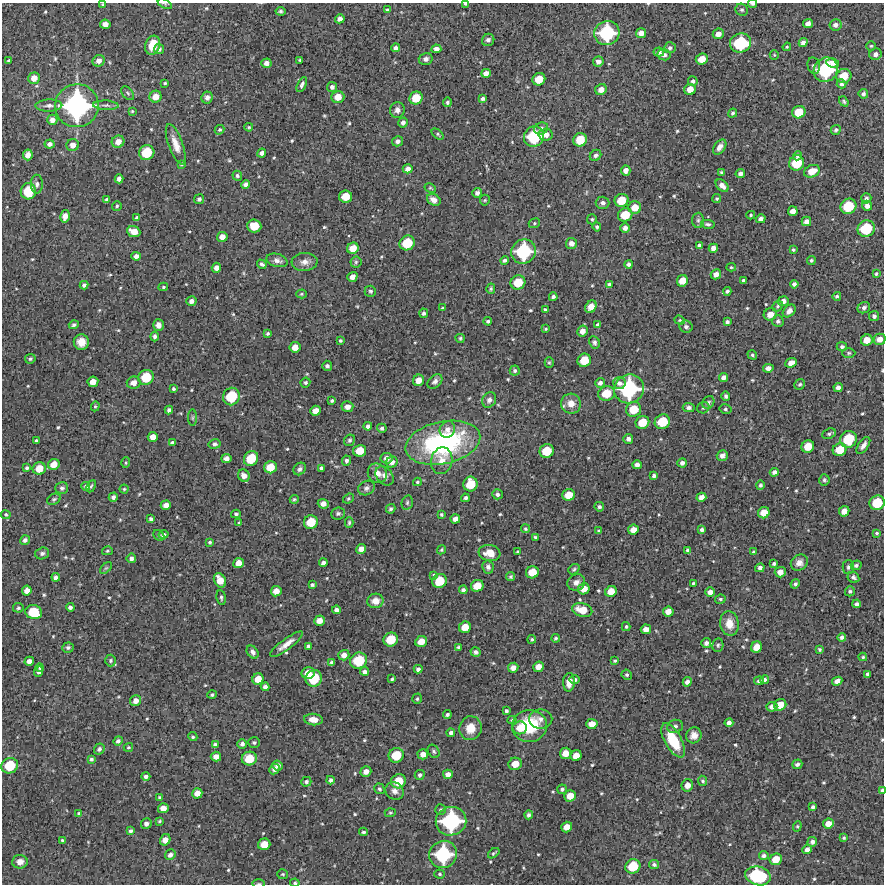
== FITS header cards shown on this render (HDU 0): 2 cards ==
NAXIS1  =                  882 /Length X axis
NAXIS2  =                  882 /Length Y axis

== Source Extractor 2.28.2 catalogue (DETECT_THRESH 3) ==
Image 882 x 882 px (HDU 0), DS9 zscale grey, 1 PNG px = 1 image px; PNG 886 x 886 px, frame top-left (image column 1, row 882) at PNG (2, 3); each listed source drawn as its Kron ellipse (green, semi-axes under 4 px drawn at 4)
Background 12600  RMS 260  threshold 792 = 3 sigma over >= 5 px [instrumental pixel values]
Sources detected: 599; of the 599, the 500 brightest by FLUX_AUTO listed and drawn (99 fainter detections omitted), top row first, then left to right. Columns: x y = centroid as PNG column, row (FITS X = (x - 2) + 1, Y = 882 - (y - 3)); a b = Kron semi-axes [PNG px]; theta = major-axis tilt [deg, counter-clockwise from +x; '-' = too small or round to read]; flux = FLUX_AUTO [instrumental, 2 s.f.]
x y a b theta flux
165 4 8 4 -30 3.3e+04
465 4 4 3 - 3.1e+04
752 4 4 2 - 3.8e+04
103 5 4 3 - 2.3e+04
387 10 4 4 - 3.7e+04
742 10 6 6 - 3.8e+04
280 11 5 3 - 3.3e+04
340 19 5 4 - 8.4e+04
105 24 5 4 - 1.1e+05
808 24 5 4 - 9.6e+04
835 25 6 5 - 7.3e+04
607 33 13 12 - 1.2e+06
641 33 5 5 - 1.2e+05
718 34 5 5 - 1.1e+05
488 40 6 6 - 5.7e+04
740 43 10 9 - 9.1e+05
803 43 4 4 - 7.8e+04
153 45 10 7 73 3.3e+05
871 46 5 4 - 2.5e+04
787 47 4 3 - 2.2e+04
396 48 4 4 - 6.4e+04
670 48 6 5 - 4.8e+04
159 49 5 5 - 5.2e+04
436 49 5 4 - 8.8e+04
659 52 5 4 - 7.0e+04
875 54 6 5 - 7.8e+04
664 55 6 5 - 5.0e+04
774 55 5 4 - 2.2e+04
426 59 7 6 - 6.6e+04
702 59 6 5 - 2.2e+05
300 60 3 3 - 2.6e+04
9 61 4 3 - 4.1e+04
99 61 6 5 - 9.7e+04
598 61 5 5 - 8.4e+04
266 63 5 4 - 8.1e+04
833 63 6 4 -9 8.9e+04
814 66 8 6 -79 5.2e+04
826 70 13 11 44 1.3e+06
486 73 5 4 - 1.0e+05
844 76 7 7 - 3.2e+05
34 78 6 5 - 1.6e+05
539 79 6 6 - 2.8e+05
693 81 5 4 - 4.5e+04
165 83 3 3 - 2.7e+04
841 84 5 4 - 4.1e+04
302 85 8 4 65 4.9e+04
332 87 5 5 - 5.9e+04
690 89 6 5 - 1.7e+05
601 90 6 5 - 1.3e+05
128 93 8 5 -51 3.1e+04
863 94 5 4 - 5.0e+04
155 97 6 6 - 1.7e+05
207 97 6 5 - 6.7e+04
338 97 6 6 - 2.0e+05
416 98 7 6 - 3.2e+05
483 99 4 3 - 4.5e+04
844 101 6 4 -53 2.8e+04
447 102 5 4 - 3.4e+04
49 105 13 6 2 7.8e+04
106 105 12 4 -3 5.7e+04
77 106 22 21 - 3.3e+06
397 110 8 7 - 8.9e+04
132 111 4 4 - 2.4e+04
799 112 7 6 - 3.1e+05
733 113 5 4 - 3.2e+04
52 120 5 5 - 9.5e+04
403 122 5 4 - 6.4e+04
249 127 4 3 - 2.2e+04
541 128 7 6 - 5.6e+04
219 130 5 4 - 2.9e+04
836 130 5 4 - 4.1e+04
438 134 7 4 -40 2.8e+04
546 135 7 6 - 1.2e+05
534 137 10 10 - 9.1e+05
580 140 7 6 - 3.6e+05
398 141 6 5 - 6.5e+04
118 142 6 6 - 1.4e+05
50 144 5 4 - 6.8e+04
176 144 21 7 -70 1.9e+05
73 145 6 6 - 1.1e+05
720 147 8 5 53 1.0e+05
147 153 8 7 - 5.0e+05
262 153 4 4 - 6.6e+04
28 155 5 5 - 1.2e+05
596 155 6 5 - 5.0e+04
797 156 5 4 - 3.7e+04
797 163 8 7 - 4.9e+05
181 164 3 3 - 2.5e+04
408 169 5 4 - 9.7e+04
626 171 5 4 - 9.9e+04
812 171 8 6 23 2.3e+05
722 172 4 3 - 3.0e+04
740 174 5 4 - 6.9e+04
237 176 5 4 - 3.6e+04
119 179 4 4 - 7.1e+04
37 184 9 6 -90 5.5e+04
245 185 4 4 - 6.6e+04
722 186 7 5 -42 1.0e+05
430 188 6 4 -28 2.3e+04
28 191 8 7 - 5.5e+05
477 193 5 4 - 6.1e+04
346 196 6 6 - 2.6e+05
717 198 4 4 - 2.6e+04
866 198 5 5 - 5.2e+04
199 199 5 5 - 3.8e+04
107 200 4 3 - 3.9e+04
434 200 7 5 -28 1.2e+05
485 200 5 5 - 2.3e+04
622 200 7 6 - 3.5e+05
603 203 7 6 - 6.5e+04
117 206 5 4 - 2.8e+04
848 206 8 7 - 5.4e+05
867 206 5 5 - 7.7e+04
635 208 6 6 - 2.1e+05
793 211 5 5 - 1.1e+05
625 215 7 6 - 3.6e+05
751 215 4 3 - 2.6e+04
65 216 6 5 - 1.3e+05
137 218 4 3 - 4.5e+04
592 219 5 5 - 3.2e+04
761 219 5 4 - 5.9e+04
698 220 7 6 - 4.3e+04
806 221 5 4 - 8.8e+04
534 223 6 4 23 2.7e+04
708 224 7 4 -10 4.1e+04
254 226 7 6 - 3.4e+05
597 227 4 4 - 3.7e+04
625 228 5 4 - 8.0e+04
866 229 9 8 - 6.5e+05
134 231 7 5 -22 1.9e+05
222 237 5 5 - 1.2e+05
407 243 8 7 - 4.7e+05
571 243 5 5 - 9.3e+04
699 245 4 3 - 4.1e+04
353 248 6 5 - 2.1e+05
713 248 4 4 - 8.4e+04
793 249 3 3 - 2.6e+04
524 251 13 12 - 1.2e+06
136 256 4 4 - 7.3e+04
277 260 11 6 -15 8.6e+04
504 260 4 4 - 4.0e+04
811 260 4 4 - 3.4e+04
305 262 13 9 4 1.2e+05
356 262 5 5 - 3.0e+04
262 264 5 3 - 4.3e+04
629 264 4 4 - 4.8e+04
731 267 5 4 - 2.4e+04
216 268 5 4 - 1.0e+05
716 274 5 5 - 1.0e+05
876 274 4 3 - 3.1e+04
352 277 5 4 - 1.2e+05
743 280 3 3 - 3.2e+04
682 281 6 5 - 2.0e+05
518 282 7 7 - 3.8e+05
609 284 4 3 - 4.0e+04
794 284 4 4 - 4.8e+04
84 285 4 4 - 4.9e+04
163 287 5 4 - 2.9e+04
491 289 5 4 - 3.0e+04
370 291 6 5 - 3.2e+04
727 291 4 3 - 3.7e+04
301 294 5 4 - 2.3e+04
837 296 4 4 - 3.4e+04
553 297 4 4 - 4.8e+04
191 301 5 5 - 7.4e+04
783 301 5 5 - 9.1e+04
778 306 6 4 42 2.9e+04
591 307 7 5 57 1.7e+05
443 308 3 3 - 2.7e+04
864 308 6 5 - 5.5e+04
545 309 4 3 - 2.9e+04
789 311 7 5 45 8.6e+04
424 313 5 4 - 4.1e+04
770 314 7 6 - 1.6e+05
874 316 5 5 - 4.7e+04
680 320 5 4 - 2.2e+04
488 321 4 4 - 3.3e+04
778 321 6 5 - 5.1e+04
727 322 4 4 - 4.4e+04
74 325 5 4 - 3.9e+04
158 325 6 5 - 8.2e+04
598 325 4 3 - 4.1e+04
686 327 6 6 - 4.9e+04
546 329 3 3 - 2.2e+04
582 331 5 5 - 1.2e+05
267 334 4 3 - 3.0e+04
155 336 5 4 - 5.2e+04
460 338 5 4 - 2.4e+04
880 339 6 5 - 1.3e+05
867 340 6 5 - 1.9e+05
340 341 4 4 - 2.9e+04
81 342 8 7 - 1.7e+05
594 342 6 5 - 5.2e+04
295 347 5 5 - 1.6e+05
842 347 5 4 - 4.5e+04
849 353 6 5 - 3.3e+04
752 355 5 4 - 3.1e+04
30 359 5 4 - 3.8e+04
584 360 7 6 - 3.5e+05
549 362 5 4 - 2.6e+04
791 363 6 4 24 1.2e+05
327 366 5 5 - 4.9e+04
768 368 5 4 - 8.1e+04
515 371 5 5 - 3.8e+04
146 377 8 7 - 4.7e+05
723 377 5 4 - 7.3e+04
418 380 6 5 - 1.5e+05
435 381 8 6 43 6.3e+04
93 382 5 5 - 1.6e+05
305 382 5 4 - 3.5e+04
133 383 7 6 - 1.3e+05
600 383 5 4 - 6.3e+04
619 383 6 6 - 6.5e+04
800 384 6 5 - 3.2e+04
838 387 4 4 - 7.6e+04
173 389 3 3 - 3.0e+04
629 389 15 14 - 1.6e+06
606 393 8 7 - 3.7e+05
726 396 5 4 - 3.9e+04
231 397 9 8 - 6.1e+05
489 400 8 6 58 7.6e+04
332 401 4 3 - 3.7e+04
708 402 7 5 55 3.9e+04
571 404 10 10 - 1.9e+05
95 406 5 4 - 2.5e+04
347 407 6 5 - 1.1e+05
689 408 6 4 -5 5.1e+04
703 408 6 6 - 3.9e+04
634 409 8 7 - 3.5e+05
725 409 6 5 - 3.1e+04
169 410 4 4 - 4.1e+04
316 411 5 5 - 1.4e+05
193 418 8 4 89 2.8e+04
642 422 7 6 - 3.3e+05
662 422 8 7 - 4.7e+05
368 426 4 4 - 6.0e+04
382 428 5 4 - 4.4e+04
447 429 8 7 - 1.0e+05
829 434 7 5 25 3.4e+04
153 437 5 5 - 1.3e+05
628 439 5 5 - 6.3e+04
848 439 8 8 - 5.7e+05
349 440 6 5 - 3.6e+04
36 441 3 3 - 2.6e+04
172 443 4 4 - 5.5e+04
443 443 38 21 12 3.1e+06
214 444 6 5 - 4.8e+04
863 445 10 5 54 8.7e+04
808 447 6 6 - 2.8e+05
840 450 7 6 - 3.2e+05
360 451 6 6 - 2.7e+05
547 451 7 6 - 4.0e+05
722 455 6 5 - 7.0e+04
226 458 5 4 - 9.2e+04
251 458 8 7 - 4.4e+05
387 458 6 5 - 9.8e+04
346 461 5 4 - 5.2e+04
442 461 13 10 79 2.0e+05
392 462 6 5 - 9.4e+04
126 463 5 4 - 2.2e+04
682 463 5 4 - 5.6e+04
54 464 6 5 - 1.6e+05
637 465 4 4 - 8.1e+04
270 467 6 6 - 2.7e+05
27 468 4 3 - 3.6e+04
321 468 4 4 - 4.9e+04
39 469 6 6 - 2.5e+05
300 469 7 5 47 5.8e+04
774 472 4 4 - 6.1e+04
377 473 10 9 - 1.3e+05
244 476 6 5 - 1.2e+05
385 476 11 7 -48 9.6e+04
654 476 4 4 - 4.2e+04
824 480 6 5 - 3.5e+04
417 482 4 3 - 2.7e+04
470 484 7 7 - 3.8e+05
760 485 5 4 - 3.2e+04
86 486 4 4 - 3.8e+04
91 486 6 3 64 2.5e+04
62 488 6 6 - 4.5e+04
366 488 9 7 26 6.2e+04
124 489 4 4 - 2.3e+04
497 494 5 5 - 5.0e+04
569 495 6 5 - 2.3e+05
113 497 4 4 - 5.0e+04
701 497 5 4 - 1.0e+05
348 498 6 4 39 3.0e+04
465 498 4 3 - 5.0e+04
54 499 7 5 28 3.2e+04
294 499 4 3 - 2.5e+04
407 503 7 5 76 3.5e+04
877 503 8 7 - 4.8e+05
323 504 5 5 - 1.1e+05
166 505 5 4 - 1.0e+05
599 507 5 4 - 3.7e+04
391 509 5 4 - 3.5e+04
844 511 5 5 - 1.3e+05
338 513 7 6 - 4.2e+04
764 513 6 5 - 2.0e+05
236 514 5 4 - 3.4e+04
441 514 4 3 - 2.8e+04
6 515 5 4 - 2.6e+04
151 519 4 4 - 4.7e+04
455 519 5 4 - 9.3e+04
311 522 7 6 - 3.8e+05
239 523 3 3 - 2.3e+04
349 523 5 4 - 2.7e+04
525 529 4 4 - 2.6e+04
633 530 5 5 - 1.5e+05
702 530 4 4 - 5.0e+04
599 531 3 3 - 2.6e+04
877 533 4 3 - 2.4e+04
159 535 6 4 -42 3.5e+04
163 535 5 4 - 5.1e+04
535 537 3 3 - 2.9e+04
25 540 5 4 - 6.1e+04
210 542 4 3 - 2.4e+04
361 549 5 4 - 1.1e+05
441 550 5 4 - 2.6e+04
688 550 4 3 - 4.4e+04
107 551 5 4 - 2.4e+04
517 552 4 3 - 2.2e+04
753 552 3 3 - 2.5e+04
42 553 7 6 - 5.5e+04
490 553 11 8 -9 2.3e+05
131 558 5 4 - 5.5e+04
238 563 5 5 - 1.5e+05
323 563 4 4 - 5.3e+04
799 563 9 7 34 1.1e+05
774 564 4 3 - 3.9e+04
856 565 5 4 - 4.0e+04
488 567 6 5 - 5.5e+04
848 567 7 5 88 4.7e+04
106 568 7 4 43 2.8e+04
760 568 5 4 - 5.8e+04
574 569 6 4 37 3.2e+04
532 572 6 6 - 2.6e+05
780 572 5 5 - 1.4e+05
434 575 4 4 - 2.2e+04
56 577 4 4 - 6.0e+04
511 577 4 3 - 2.8e+04
853 577 6 5 - 4.6e+04
220 580 7 5 -62 2.1e+05
439 581 7 6 - 4.0e+05
576 582 9 8 - 9.5e+04
693 583 3 3 - 2.7e+04
795 584 5 4 - 4.1e+04
312 585 4 3 - 3.5e+04
477 586 6 5 - 2.5e+05
584 589 6 5 - 1.8e+05
463 590 4 4 - 4.9e+04
27 591 5 4 - 1.1e+05
276 591 5 5 - 1.5e+05
611 591 6 5 - 1.9e+05
850 591 5 5 - 3.7e+04
710 592 4 4 - 9.2e+04
221 597 7 4 -82 3.6e+04
720 599 5 4 - 3.1e+04
375 601 8 7 - 1.5e+05
857 604 4 3 - 4.9e+04
70 607 4 4 - 5.2e+04
18 608 5 5 - 3.3e+04
336 610 4 4 - 7.1e+04
582 610 10 6 -14 3.0e+05
34 612 8 7 - 4.7e+05
668 612 5 5 - 1.5e+05
319 621 5 5 - 1.3e+05
729 623 12 9 -81 2.4e+05
465 627 6 5 - 2.3e+05
626 627 4 3 - 3.0e+04
646 629 5 5 - 1.2e+05
842 637 4 4 - 5.5e+04
556 638 4 4 - 2.8e+04
391 639 7 7 - 4.0e+05
532 639 4 4 - 2.8e+04
421 642 6 5 - 1.8e+05
706 643 5 5 - 6.1e+04
286 644 20 5 37 1.7e+05
718 645 7 5 78 3.6e+04
308 646 4 4 - 4.6e+04
459 647 4 4 - 3.8e+04
756 647 6 5 - 1.8e+05
68 648 6 5 - 3.5e+04
820 649 4 4 - 3.3e+04
253 652 7 5 -53 6.1e+04
476 652 5 4 - 4.6e+04
344 655 5 5 - 1.0e+05
863 657 4 3 - 2.6e+04
29 661 5 4 - 9.7e+04
111 661 6 5 - 3.4e+04
359 661 9 8 - 5.9e+05
615 661 4 3 - 2.6e+04
331 662 4 3 - 3.2e+04
538 667 5 5 - 1.5e+05
40 668 4 3 - 2.8e+04
513 668 5 5 - 1.1e+05
418 669 4 4 - 5.8e+04
39 671 6 4 65 6.5e+04
364 671 4 4 - 5.6e+04
308 673 6 6 - 1.8e+05
868 674 4 4 - 4.6e+04
627 675 5 5 - 3.7e+04
314 678 8 8 - 5.8e+05
258 679 6 5 - 1.9e+05
392 679 4 3 - 3.0e+04
575 679 5 4 - 5.3e+04
764 680 5 4 - 4.1e+04
759 681 5 4 - 5.2e+04
837 681 5 4 - 1.0e+05
569 682 9 6 85 1.7e+05
687 682 5 4 - 7.5e+04
265 687 4 4 - 6.0e+04
212 695 5 4 - 3.2e+04
417 699 5 4 - 3.3e+04
136 701 6 5 - 1.1e+05
780 705 6 5 - 2.5e+05
772 707 5 5 - 9.1e+04
506 711 4 3 - 3.8e+04
447 715 4 3 - 4.1e+04
541 719 12 9 1 1.1e+05
313 720 9 5 -6 1.5e+05
512 720 4 4 - 2.6e+04
729 723 4 4 - 7.7e+04
592 724 6 5 - 1.6e+05
529 726 17 16 - 8.3e+05
675 726 8 6 15 5.3e+04
470 728 12 11 - 2.7e+05
520 728 7 6 - 1.8e+05
451 733 4 4 - 4.6e+04
694 735 8 7 - 1.2e+05
193 737 5 4 - 2.7e+04
673 740 19 8 -61 6.4e+05
118 741 5 4 - 4.4e+04
254 743 6 5 - 3.5e+04
242 744 5 5 - 5.7e+04
215 745 4 4 - 5.8e+04
128 747 5 4 - 2.4e+04
99 749 6 5 - 4.8e+04
434 751 7 5 -57 3.8e+04
565 753 5 5 - 1.8e+05
423 754 5 5 - 1.0e+05
396 755 7 7 - 4.1e+05
576 756 5 5 - 1.8e+05
216 757 5 5 - 1.1e+05
91 759 4 4 - 3.8e+04
249 759 7 7 - 3.8e+05
515 764 7 6 - 2.2e+05
797 764 5 4 - 5.2e+04
278 765 5 5 - 6.0e+04
10 766 8 7 - 5.3e+05
274 769 5 5 - 8.1e+04
366 771 5 5 - 1.1e+05
448 774 5 4 - 1.1e+05
420 775 5 4 - 4.6e+04
146 776 4 4 - 5.3e+04
330 780 4 3 - 4.5e+04
398 781 7 7 - 3.7e+05
703 781 5 4 - 3.2e+04
306 782 5 5 - 4.3e+04
687 785 6 5 - 1.3e+05
379 789 5 4 - 3.5e+04
562 789 5 5 - 3.6e+04
882 790 4 3 - 4.5e+04
395 791 9 8 - 1.0e+05
197 793 5 5 - 1.4e+05
570 796 6 5 - 2.0e+05
159 797 3 3 - 2.5e+04
813 807 4 3 - 4.4e+04
163 808 5 5 - 1.3e+05
440 809 5 5 - 2.8e+04
79 813 3 3 - 3.3e+04
390 813 5 4 - 2.5e+04
529 815 4 4 - 5.1e+04
159 821 4 3 - 2.2e+04
451 821 15 14 - 1.7e+06
146 824 5 5 - 7.4e+04
828 824 5 5 - 1.4e+05
797 826 5 4 - 2.5e+04
567 827 6 5 - 1.5e+05
131 831 4 3 - 4.8e+04
363 832 4 3 - 3.3e+04
844 838 4 4 - 2.5e+04
62 840 3 3 - 2.2e+04
165 840 6 5 - 1.3e+05
812 842 5 4 - 6.0e+04
264 844 6 6 - 2.2e+05
807 850 5 4 - 8.6e+04
494 853 6 3 36 3.0e+04
443 854 14 13 - 1.3e+06
170 855 5 5 - 6.6e+04
764 856 5 4 - 5.2e+04
776 859 6 5 - 2.3e+05
20 862 8 6 5 1.1e+05
654 865 5 4 - 4.1e+04
633 866 8 7 - 4.5e+05
283 874 5 5 - 2.6e+04
440 874 5 4 - 3.0e+04
758 876 13 9 -15 1.2e+06
295 883 5 4 - 2.8e+04
259 884 6 3 0 2.4e+04
At the frame edge (FLAGS 8, measured only in part): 7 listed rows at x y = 165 4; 465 4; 752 4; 103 5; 882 790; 295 883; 259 884
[99 fainter detections neither listed nor drawn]